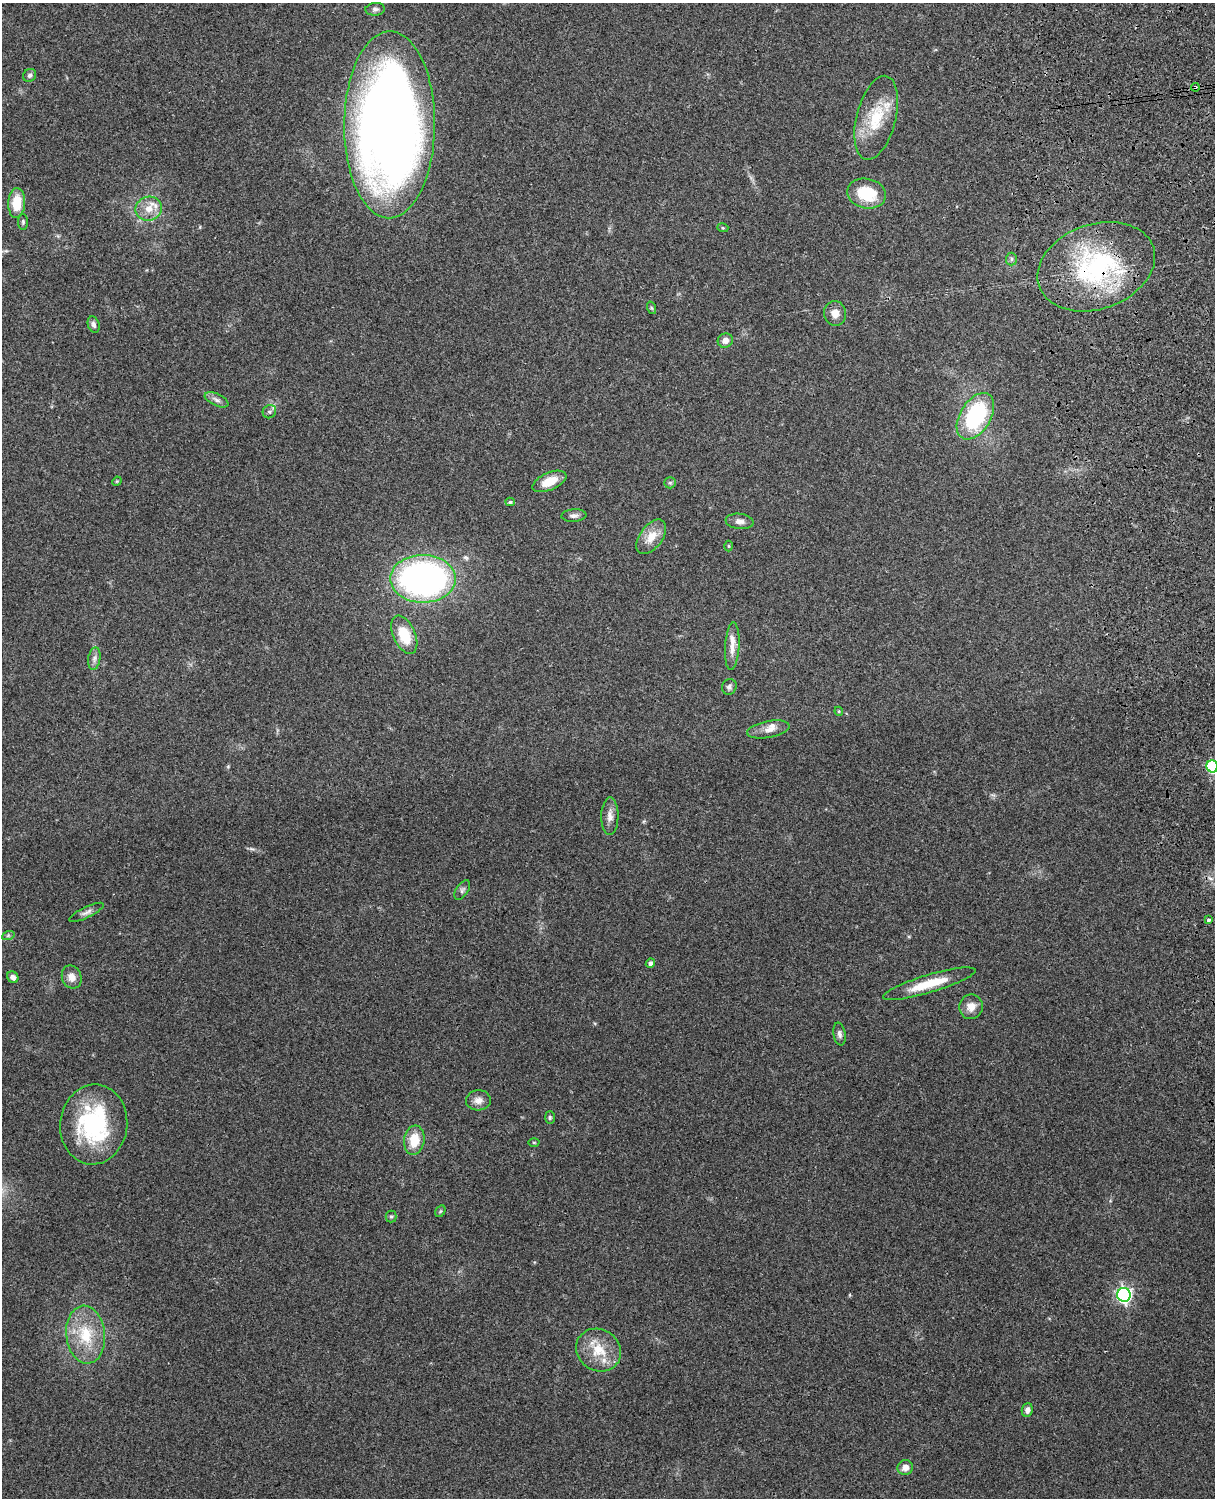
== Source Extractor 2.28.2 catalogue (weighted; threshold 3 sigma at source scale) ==
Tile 6 of 4 x 3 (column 2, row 2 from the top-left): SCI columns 1332-2544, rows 1660-3155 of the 5090 x 4928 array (HDU 1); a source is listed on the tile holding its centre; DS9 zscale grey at full resolution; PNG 1217 x 1500 px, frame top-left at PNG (2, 3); each listed source drawn as its Kron ellipse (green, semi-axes under 4 px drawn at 4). Shown black and unused: <1% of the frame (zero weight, under 3 of 4 exposures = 6% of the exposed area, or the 3 px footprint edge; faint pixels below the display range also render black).
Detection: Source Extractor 2.28.2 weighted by HDU 2 'WHT'; one run over the whole footprint, this tile lists its part. Background 0.273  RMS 0.0091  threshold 0.0412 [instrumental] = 3 sigma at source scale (4.5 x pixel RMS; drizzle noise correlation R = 1.50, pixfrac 1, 0.05/0.05 arcsec/px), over >= 5 px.
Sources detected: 61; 3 inside a brighter listed object's ellipse — not listed separately; the other 58 listed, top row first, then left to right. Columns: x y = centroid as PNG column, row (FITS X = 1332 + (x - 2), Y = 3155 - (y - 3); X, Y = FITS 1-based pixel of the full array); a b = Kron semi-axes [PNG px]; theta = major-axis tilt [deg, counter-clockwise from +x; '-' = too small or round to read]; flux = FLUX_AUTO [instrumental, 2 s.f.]
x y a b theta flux
375 9 9 6 5 2.7
30 75 7 6 - 2.5
1195 87 4 4 - 1.8
876 118 43 19 76 39
389 125 93 45 90 1100
867 194 19 15 -13 35
17 203 15 8 86 21
149 209 13 12 - 11
23 222 8 5 -90 1.7
723 228 5 3 - 0.92
1011 259 6 5 - 2
1096 267 60 42 19 150
652 308 6 4 -70 1.3
835 313 12 11 - 7.6
94 324 8 5 -71 2.8
725 341 7 7 - 5.5
217 400 13 6 -26 3.8
269 412 7 6 - 2.4
975 416 25 15 58 89
117 481 5 4 - 0.85
549 481 18 8 23 15
670 483 6 5 - 1.6
510 502 4 3 - 1.6
574 515 12 6 3 3.7
740 521 14 7 -7 5.3
651 537 20 11 54 14
728 546 5 3 - 0.95
423 579 33 24 0 330
404 635 20 11 -66 29
732 646 24 7 86 9.6
94 658 11 6 81 3.6
729 687 8 7 - 2.7
839 711 4 4 - 1
768 729 21 8 10 7.3
1212 766 6 6 - 94
610 816 18 8 89 7
462 890 11 6 57 2.7
86 912 19 5 26 4.1
1208 920 4 4 - 2.3
8 936 6 4 19 1.4
650 963 5 4 - 3.4
13 977 6 5 - 3.9
72 977 12 9 -68 7.6
929 984 48 9 17 25
971 1007 12 12 - 8.7
839 1034 11 6 -81 3.1
478 1100 12 10 4 6.2
550 1117 6 5 - 1.6
94 1124 40 33 83 100
414 1140 14 10 82 19
534 1142 5 3 - 0.88
440 1211 6 4 60 1.4
391 1217 6 5 - 1.6
1124 1295 7 6 - 240
86 1335 29 19 -83 36
598 1350 23 20 -32 25
1027 1410 7 5 83 3.8
905 1467 8 7 - 6.3
Overlapping masked pixels (flux is a lower limit): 3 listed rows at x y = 1195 87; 1096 267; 1212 766
Isophote crosses this tile's border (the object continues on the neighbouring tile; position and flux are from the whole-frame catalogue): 1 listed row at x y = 1212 766